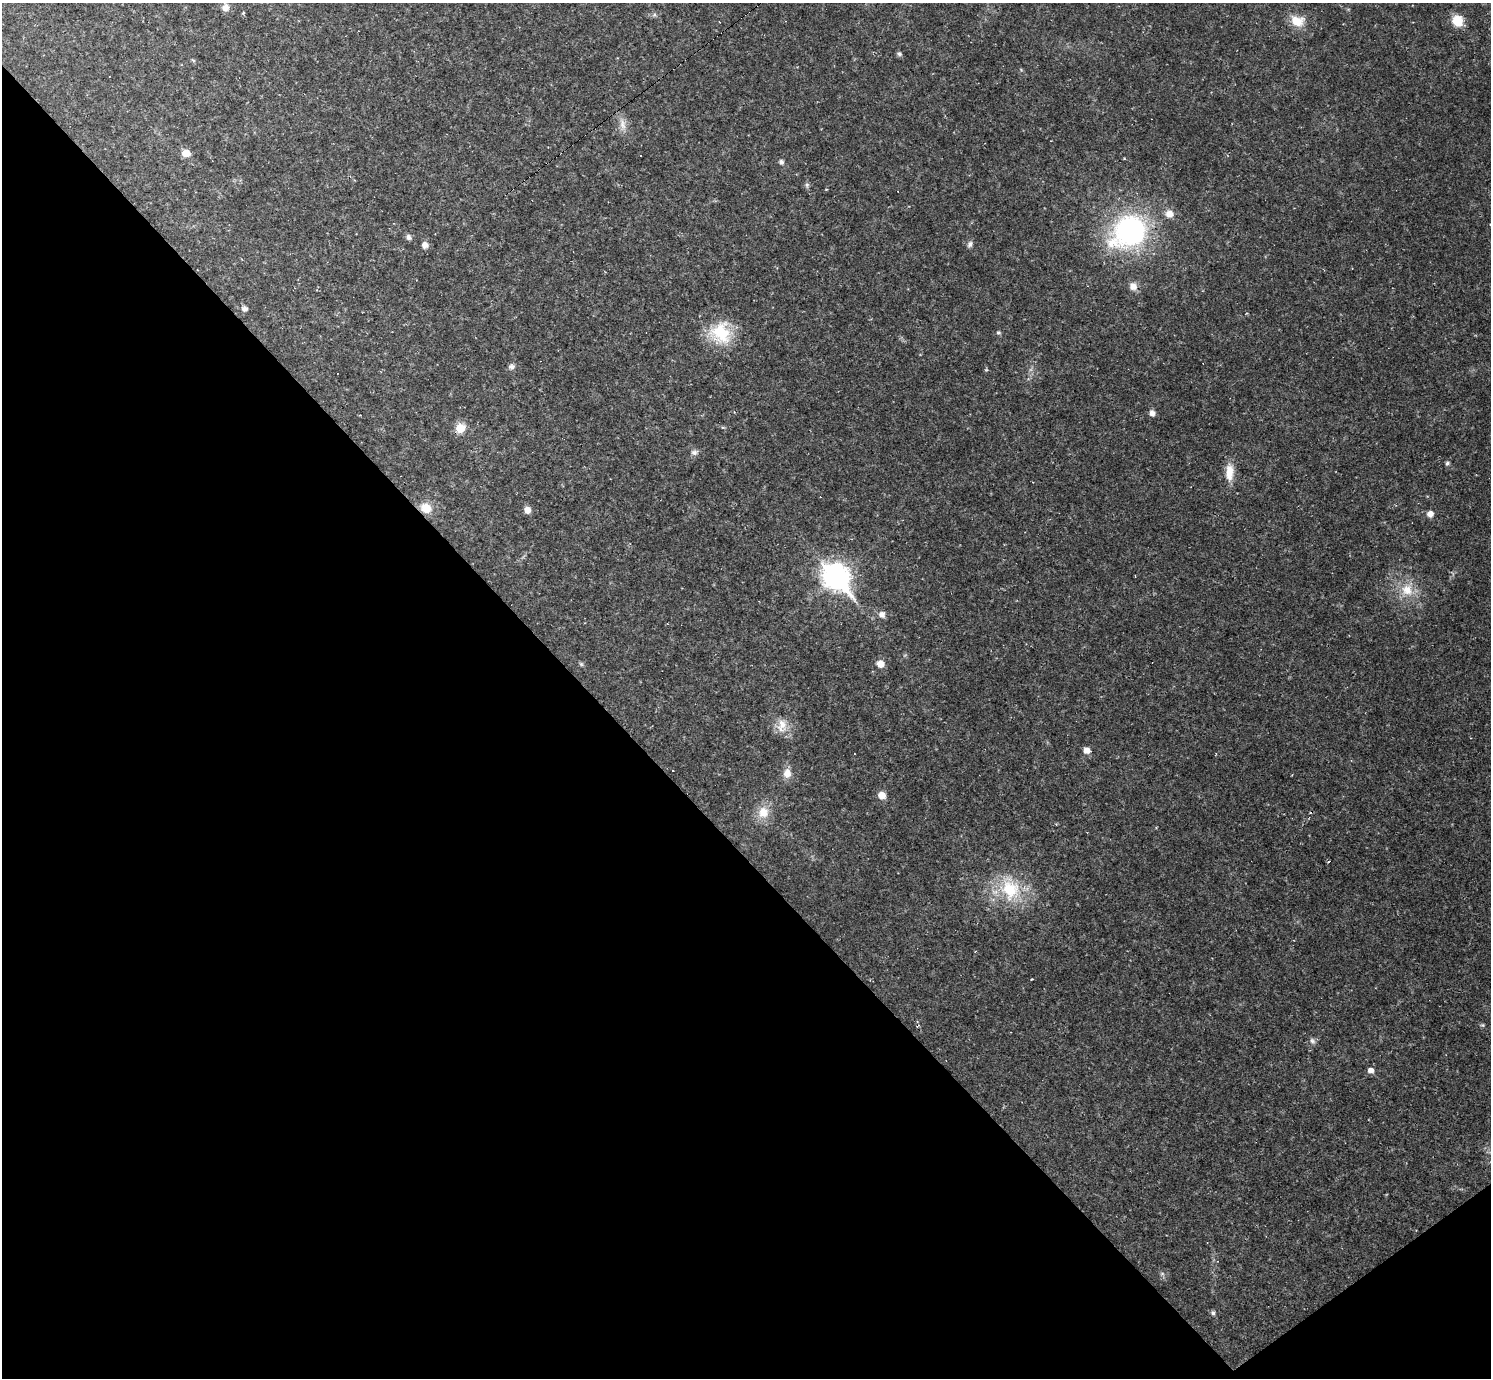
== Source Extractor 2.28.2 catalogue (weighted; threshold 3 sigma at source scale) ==
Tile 14 of 4 x 4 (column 2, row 4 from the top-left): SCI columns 1490-2978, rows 295-1670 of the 5956 x 5953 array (HDU 1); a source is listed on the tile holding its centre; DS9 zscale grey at full resolution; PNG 1493 x 1380 px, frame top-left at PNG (2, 3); no overlay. Shown black and unused: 41% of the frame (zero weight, under 2 of 3 exposures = <1% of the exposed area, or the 3 px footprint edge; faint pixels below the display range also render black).
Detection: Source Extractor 2.28.2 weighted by HDU 2 'WHT'; one run over the whole footprint, this tile lists its part. Background 0.0519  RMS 0.0075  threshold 0.0336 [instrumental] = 3 sigma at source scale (4.5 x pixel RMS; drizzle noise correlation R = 1.50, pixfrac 1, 0.05/0.05 arcsec/px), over >= 5 px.
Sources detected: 51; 7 cosmic-ray / hot-pixel residue — not listed; the other 44 listed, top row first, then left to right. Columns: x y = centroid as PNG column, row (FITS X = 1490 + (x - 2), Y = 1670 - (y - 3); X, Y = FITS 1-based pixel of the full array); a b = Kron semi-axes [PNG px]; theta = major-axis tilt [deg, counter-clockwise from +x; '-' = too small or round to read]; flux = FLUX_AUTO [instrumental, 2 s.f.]
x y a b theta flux
225 7 10 8 72 4.4
654 15 6 4 18 1.3
1297 21 15 12 -4 13
1457 21 8 7 - 25
899 54 6 6 - 1.5
622 124 18 8 -77 6.3
186 153 8 7 - 8
781 162 5 5 - 2.5
807 185 7 6 - 1.5
1169 214 9 9 - 6.6
1129 231 39 30 34 150
409 237 8 6 -62 2.3
970 244 9 7 63 2.3
425 245 7 7 - 4.2
1133 286 10 9 - 5.5
244 308 7 7 - 2.8
721 333 29 27 -65 33
998 333 5 5 - 1.5
512 367 9 7 4 2.5
1152 413 8 7 - 3
460 428 9 9 - 12
694 452 10 7 3 2.7
1447 463 6 5 - 1.5
1229 472 23 10 89 12
426 508 12 10 -27 12
527 510 7 6 - 5.4
1430 514 8 7 - 4.1
836 577 12 9 -48 650
1407 590 19 17 -41 17
882 614 8 7 - 3.8
581 664 6 5 - 1.2
880 664 9 8 - 5.9
782 724 20 13 -75 11
1086 750 6 6 - 6.1
787 773 12 10 89 7.1
882 795 7 7 - 7.5
763 812 16 14 81 13
1329 861 3 2 - 0.81
1010 889 35 27 -69 42
1482 1025 6 5 - 1
1312 1041 9 7 -59 2.5
1371 1070 6 5 - 4.6
1162 1274 7 4 0 1.3
1213 1313 5 5 - 1.8